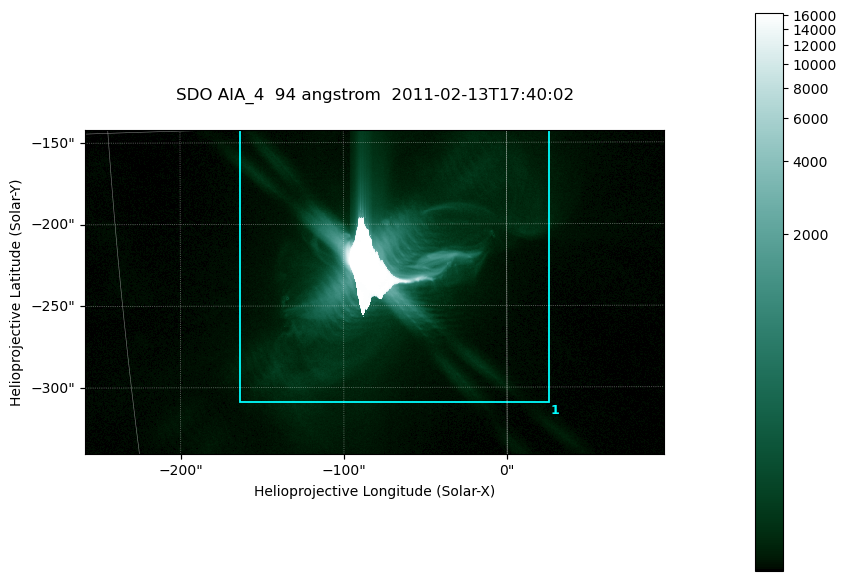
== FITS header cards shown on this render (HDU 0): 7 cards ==
TELESCOP= 'SDO     '           /
INSTRUME= 'AIA_4   '           /
WAVELNTH=                   94 /
WAVEUNIT= 'angstrom'           /
DATE-OBS= '2011-02-13T17:40:02.12' /
CTYPE1  = 'HPLN-TAN'           /
CTYPE2  = 'HPLT-TAN'           /

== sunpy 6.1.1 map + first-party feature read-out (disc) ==
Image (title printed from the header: SDO AIA_4  94 angstrom  2011-02-13T17:40:02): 591 x 331 px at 0.6 arcsec/px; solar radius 972 arcsec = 1620 px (partial field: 2.4% of the solar disc is inside the frame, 100% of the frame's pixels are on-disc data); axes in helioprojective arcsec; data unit not stated in the header (colour bar unlabelled)
Pointing: header CRPIX1/2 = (2054.51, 2040.19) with CRVAL1/2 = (0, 0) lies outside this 591 x 331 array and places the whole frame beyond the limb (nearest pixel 1.39 R_sun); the SolarSoft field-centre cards XCEN/YCEN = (-80.87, -241.6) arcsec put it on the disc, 1315 arcsec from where CRPIX/CRVAL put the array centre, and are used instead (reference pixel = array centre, CRVAL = XCEN/YCEN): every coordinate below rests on XCEN/YCEN
Orientation: roll -0.138 deg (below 1 deg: not rotated)
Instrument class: DISC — disc imager (sunpy class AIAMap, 94 A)
Bright regions (active regions / flare kernels): reference = the on-disc median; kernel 5 px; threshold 5 sigma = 43.9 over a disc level ~10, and >= 1.15x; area >= 195 px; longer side >= 4 px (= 2.4 arcsec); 1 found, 1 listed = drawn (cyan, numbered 1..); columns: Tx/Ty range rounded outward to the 2 arcsec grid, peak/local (2 s.f.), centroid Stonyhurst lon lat
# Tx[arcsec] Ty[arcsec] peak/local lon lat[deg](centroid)
1 -164..26 -310..-142 1638 -5 -20